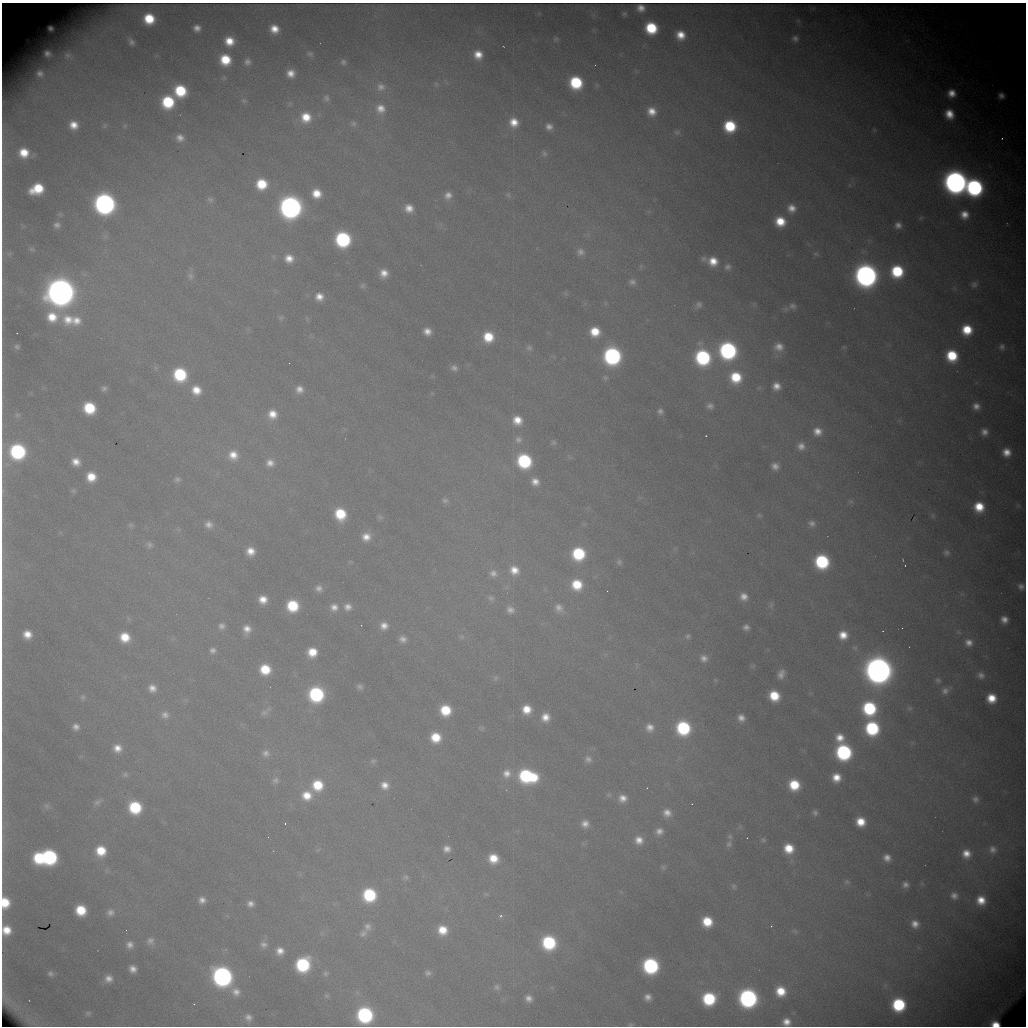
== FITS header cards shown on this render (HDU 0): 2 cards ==
NAXIS1  =                 1024 /fastest changing axis
NAXIS2  =                 1024 /next to fastest changing axis

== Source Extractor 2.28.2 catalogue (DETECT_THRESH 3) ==
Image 1024 x 1024 px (HDU 0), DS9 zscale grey, 1 PNG px = 1 image px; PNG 1028 x 1028 px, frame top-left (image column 1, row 1024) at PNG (2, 3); no overlay
Background 10300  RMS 99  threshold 298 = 3 sigma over >= 5 px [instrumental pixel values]
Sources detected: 308; all 308 listed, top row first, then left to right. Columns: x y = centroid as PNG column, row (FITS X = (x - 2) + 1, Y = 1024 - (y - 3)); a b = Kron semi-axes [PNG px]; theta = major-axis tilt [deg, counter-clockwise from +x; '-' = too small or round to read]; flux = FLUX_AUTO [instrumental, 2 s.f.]
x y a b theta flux
641 8 7 6 - 5.0e+04
624 14 6 5 - 1.4e+04
149 19 9 8 - 2.4e+05
50 28 6 5 - 3.2e+04
197 28 11 10 - 5.9e+04
651 28 10 9 - 3.7e+05
274 29 10 9 - 1.1e+05
680 35 9 8 - 1.1e+05
795 38 7 7 - 2.6e+04
556 39 8 7 - 1.7e+04
229 41 11 10 - 1.4e+05
132 42 5 4 - 1.7e+04
503 46 3 2 - 4.1e+03
48 54 14 12 -47 8.0e+04
310 54 9 7 -6 2.2e+04
68 55 17 13 -10 9.2e+04
478 55 10 10 - 1.1e+05
225 60 10 10 - 2.4e+05
247 62 9 8 - 3.4e+04
343 62 9 8 - 2.5e+04
40 73 14 12 -42 7.2e+04
291 73 7 7 - 7.0e+04
576 83 10 9 - 4.8e+05
436 84 8 4 -46 1.2e+04
381 87 11 11 - 5.3e+04
180 91 10 9 - 3.7e+05
952 93 9 9 - 8.1e+04
1001 96 9 8 - 4.5e+04
326 98 9 8 - 2.6e+04
244 101 8 6 -59 1.7e+04
168 102 10 10 - 4.4e+05
380 108 13 12 - 9.1e+04
652 111 12 11 - 1.1e+05
949 114 10 8 -66 1.2e+05
306 117 12 12 - 1.7e+05
514 122 11 10 - 1.1e+05
353 123 9 8 - 2.3e+04
74 125 8 7 - 9.0e+04
125 125 8 6 -89 1.6e+04
105 126 9 6 60 1.8e+04
730 126 10 10 - 3.9e+05
549 127 8 7 - 4.2e+04
874 130 7 4 -72 9.5e+03
677 132 10 8 -1 3.0e+04
180 138 9 8 - 4.9e+04
1002 138 3 3 - 6.0e+03
24 153 8 8 - 1.4e+05
544 154 8 7 - 1.9e+04
955 182 14 13 - 4.7e+06
261 184 10 10 - 2.5e+05
974 187 12 11 - 1.7e+06
37 189 13 9 22 2.6e+05
316 193 10 9 - 1.3e+05
448 195 10 10 - 5.6e+04
508 195 8 6 -88 1.5e+04
210 199 9 6 -23 2.0e+04
105 204 12 12 - 3.3e+06
290 207 13 12 - 3.8e+06
409 208 10 9 - 8.1e+04
792 208 10 10 - 7.6e+04
964 215 12 12 - 1.0e+05
921 218 7 5 31 9.6e+03
780 221 10 10 - 1.8e+05
57 225 7 6 - 2.9e+04
898 225 7 7 - 4.0e+04
343 239 11 10 - 9.8e+05
32 249 10 5 -12 1.9e+04
581 252 10 9 - 4.0e+04
10 253 9 6 7 2.2e+04
816 254 8 6 -15 1.5e+04
289 258 10 10 - 8.4e+04
703 259 10 6 -26 2.1e+04
713 261 11 10 - 1.2e+05
728 267 10 8 42 3.3e+04
897 271 11 10 - 4.5e+05
384 273 9 8 - 7.5e+04
866 275 13 12 - 4.2e+06
190 276 10 8 -60 2.9e+04
632 282 10 8 -19 3.1e+04
974 284 11 9 24 3.5e+04
363 286 8 7 - 1.6e+04
61 292 16 15 - 6.9e+06
319 297 9 9 - 7.0e+04
698 305 9 7 55 2.8e+04
792 306 11 9 -18 3.9e+04
786 309 8 7 - 2.4e+04
52 317 13 12 - 1.7e+05
281 317 8 6 25 1.5e+04
71 320 29 14 -10 2.3e+05
967 330 9 9 - 2.2e+05
427 331 7 6 - 5.8e+04
595 332 9 9 - 1.7e+05
17 333 2 2 - 3.4e+03
488 337 10 10 - 2.1e+05
17 347 8 8 - 2.3e+04
779 347 14 12 -6 8.5e+04
844 347 7 5 -19 1.0e+04
1002 347 9 8 - 2.7e+04
529 348 9 8 - 2.5e+04
728 350 11 11 - 1.6e+06
612 356 11 11 - 1.7e+06
952 356 10 9 - 3.1e+05
703 357 11 11 - 9.6e+05
155 367 7 4 -72 1.3e+04
454 368 8 7 - 2.8e+04
180 374 11 10 - 5.5e+05
736 377 12 11 - 2.7e+05
605 378 8 7 - 2.1e+04
776 386 8 7 - 6.4e+04
104 388 6 6 - 1.9e+04
299 389 10 9 - 5.9e+04
196 390 11 10 - 1.2e+05
710 406 8 8 - 3.2e+04
976 406 9 9 - 5.3e+04
89 408 10 9 - 3.4e+05
660 411 8 8 - 2.9e+04
272 414 11 11 - 1.1e+05
17 415 8 6 -15 1.6e+04
517 420 10 10 - 1.1e+05
817 431 10 9 - 7.4e+04
984 432 9 8 - 5.0e+04
706 436 2 2 - 5.2e+03
518 439 10 10 - 4.1e+04
553 442 7 7 - 1.8e+04
801 446 9 9 - 5.1e+04
17 451 11 11 - 1.0e+06
1006 452 9 9 - 9.1e+04
233 455 13 13 - 1.2e+05
524 461 11 10 - 7.3e+05
76 462 9 7 -37 7.2e+04
270 463 11 10 - 6.3e+04
775 466 8 7 - 4.3e+04
91 477 9 9 - 1.4e+05
177 479 8 7 - 2.3e+04
535 482 10 9 - 6.6e+04
3 491 8 4 82 1.5e+04
73 491 7 6 - 1.4e+04
445 500 9 7 -11 2.3e+04
851 501 7 5 -44 1.5e+04
979 507 10 9 - 1.9e+05
340 514 10 9 - 2.8e+05
759 515 7 5 -15 1.2e+04
933 515 8 5 84 1.4e+04
380 517 8 5 -26 1.4e+04
812 523 8 8 - 3.0e+04
209 524 10 9 - 4.7e+04
131 525 9 5 -2 1.7e+04
366 537 10 9 - 8.2e+04
149 545 10 8 -15 2.7e+04
250 551 8 8 - 8.5e+04
946 553 8 8 - 2.4e+04
578 554 10 10 - 4.9e+05
903 560 3 2 - 4.9e+03
619 562 8 7 - 1.9e+04
822 562 10 10 - 7.3e+05
905 565 2 2 - 4.2e+03
514 570 13 11 -42 1.1e+05
493 573 12 11 - 5.6e+04
577 585 11 10 - 2.3e+05
1021 586 10 9 - 3.9e+04
319 588 10 9 - 4.1e+04
607 591 2 2 - 8.8e+03
744 597 10 9 - 6.3e+04
491 598 10 8 -49 2.9e+04
263 599 8 8 - 9.1e+04
771 605 12 4 -88 1.9e+04
293 606 10 9 - 3.4e+05
334 607 11 10 - 6.1e+04
348 607 10 10 - 5.8e+04
559 608 15 12 -52 6.7e+04
510 610 12 10 -37 5.1e+04
1004 620 8 7 - 5.8e+04
361 625 2 2 - 3.8e+03
222 626 8 8 - 3.3e+04
384 626 10 9 - 6.4e+04
746 627 8 7 - 3.1e+04
247 629 10 9 - 7.1e+04
958 632 9 5 -34 1.5e+04
27 634 8 7 - 9.0e+04
843 635 11 11 - 1.2e+05
687 636 7 7 - 1.8e+04
125 637 10 9 - 1.6e+05
462 637 7 7 - 1.8e+04
403 639 9 8 - 4.4e+04
969 643 11 10 - 6.0e+04
213 650 8 7 - 3.1e+04
312 652 9 9 - 1.5e+05
704 658 10 9 - 4.4e+04
753 666 8 5 25 1.3e+04
265 669 10 10 - 2.3e+05
878 670 15 15 - 6.6e+06
781 674 11 8 67 5.2e+04
981 675 11 9 -21 4.4e+04
496 678 9 6 41 1.8e+04
938 680 8 7 - 2.0e+04
360 687 7 6 - 2.3e+04
152 688 9 9 - 5.9e+04
945 691 11 10 - 4.4e+04
316 694 11 11 - 8.8e+05
774 696 9 8 - 2.2e+05
83 697 8 6 88 1.7e+04
991 698 9 8 - 1.5e+05
869 708 11 11 - 6.6e+05
527 709 9 9 - 1.3e+05
445 710 9 9 - 2.5e+05
264 713 13 7 17 3.4e+04
165 715 10 10 - 4.6e+04
545 717 10 10 - 8.6e+04
741 718 9 8 - 5.2e+04
76 727 8 7 - 3.8e+04
650 727 10 9 - 6.1e+04
481 728 7 6 - 1.4e+04
683 728 11 10 - 6.8e+05
872 728 11 10 - 7.2e+05
436 737 10 9 - 1.9e+05
840 738 10 9 - 9.0e+04
117 748 10 10 - 7.8e+04
844 752 11 10 - 1.2e+06
266 753 10 9 - 3.9e+04
588 759 10 9 - 3.8e+04
373 761 8 7 - 1.9e+04
507 773 12 11 - 7.8e+04
125 775 9 7 -17 2.1e+04
527 776 16 11 -13 8.0e+05
836 777 9 8 - 1.1e+05
275 780 10 8 18 3.0e+04
317 785 11 11 - 2.4e+05
385 785 11 9 -32 7.3e+04
794 785 9 9 - 2.6e+05
647 788 3 2 - 5.0e+03
307 795 13 12 - 1.5e+05
623 798 10 9 - 6.7e+04
975 799 9 9 - 3.5e+04
98 802 14 7 29 3.4e+04
47 806 9 7 -50 2.5e+04
135 807 10 10 - 4.6e+05
667 813 10 9 - 6.4e+04
815 813 8 7 - 2.3e+04
861 822 9 8 - 1.5e+05
285 824 3 2 - 1.0e+04
585 824 9 9 - 5.6e+04
659 831 9 9 - 4.8e+04
730 837 8 7 - 1.8e+04
747 838 2 2 - 6.0e+03
639 840 10 10 - 7.9e+04
763 840 7 6 - 1.5e+04
729 844 9 8 - 2.6e+04
789 848 10 10 - 1.7e+05
447 849 8 7 - 4.5e+04
993 849 10 9 - 4.3e+04
101 851 11 10 - 2.0e+05
966 854 11 10 - 9.3e+04
49 857 11 10 - 1.0e+06
39 858 10 9 - 4.0e+05
493 858 9 8 - 1.5e+05
887 858 9 8 - 5.7e+04
663 867 8 7 - 1.7e+04
406 877 8 7 - 2.1e+04
847 882 9 7 -17 2.0e+04
905 885 8 8 - 3.5e+04
734 886 8 7 - 1.7e+04
369 895 11 11 - 5.5e+05
954 896 10 10 - 4.7e+04
202 900 8 8 - 4.7e+04
981 900 11 10 - 1.3e+05
5 903 12 9 -86 2.2e+05
250 904 9 7 -14 4.1e+04
81 910 9 8 - 2.3e+05
110 912 10 9 - 4.1e+04
500 916 6 5 - 1.5e+04
707 922 9 8 - 2.1e+05
915 924 9 8 - 6.0e+04
771 926 2 2 - 5.2e+03
367 927 11 9 -62 4.3e+04
6 930 12 11 - 1.5e+05
126 930 2 2 - 3.3e+03
442 930 10 10 - 1.4e+05
795 931 7 5 -46 1.5e+04
363 933 15 10 47 4.7e+04
150 941 11 10 - 4.2e+04
549 943 11 10 - 6.5e+05
130 945 9 9 - 4.5e+04
264 945 11 9 -13 4.0e+04
280 951 9 9 - 6.8e+04
303 965 11 10 - 7.2e+05
651 966 11 11 - 1.1e+06
133 969 7 6 - 5.2e+04
326 973 8 8 - 2.3e+04
428 973 8 7 - 2.5e+04
50 974 8 7 - 2.5e+04
222 976 12 11 - 2.7e+06
109 979 10 10 - 6.0e+04
497 987 9 8 - 2.6e+04
781 991 10 9 - 1.8e+05
236 992 12 10 -31 6.2e+04
4 995 16 4 -78 2.7e+04
326 996 9 6 -38 1.6e+04
648 997 8 7 - 4.5e+04
529 998 9 8 - 4.7e+04
748 998 11 11 - 2.2e+06
709 999 10 9 - 5.6e+05
899 1005 10 10 - 6.6e+05
88 1013 9 7 24 2.1e+04
365 1015 11 11 - 1.1e+06
248 1017 10 9 - 4.2e+04
786 1022 8 8 - 6.8e+04
995 1024 8 5 -9 1.1e+05
631 1025 6 5 - 1.2e+04
At the frame edge (FLAGS 8, measured only in part): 6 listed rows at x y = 3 491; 5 903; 6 930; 786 1022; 995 1024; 631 1025